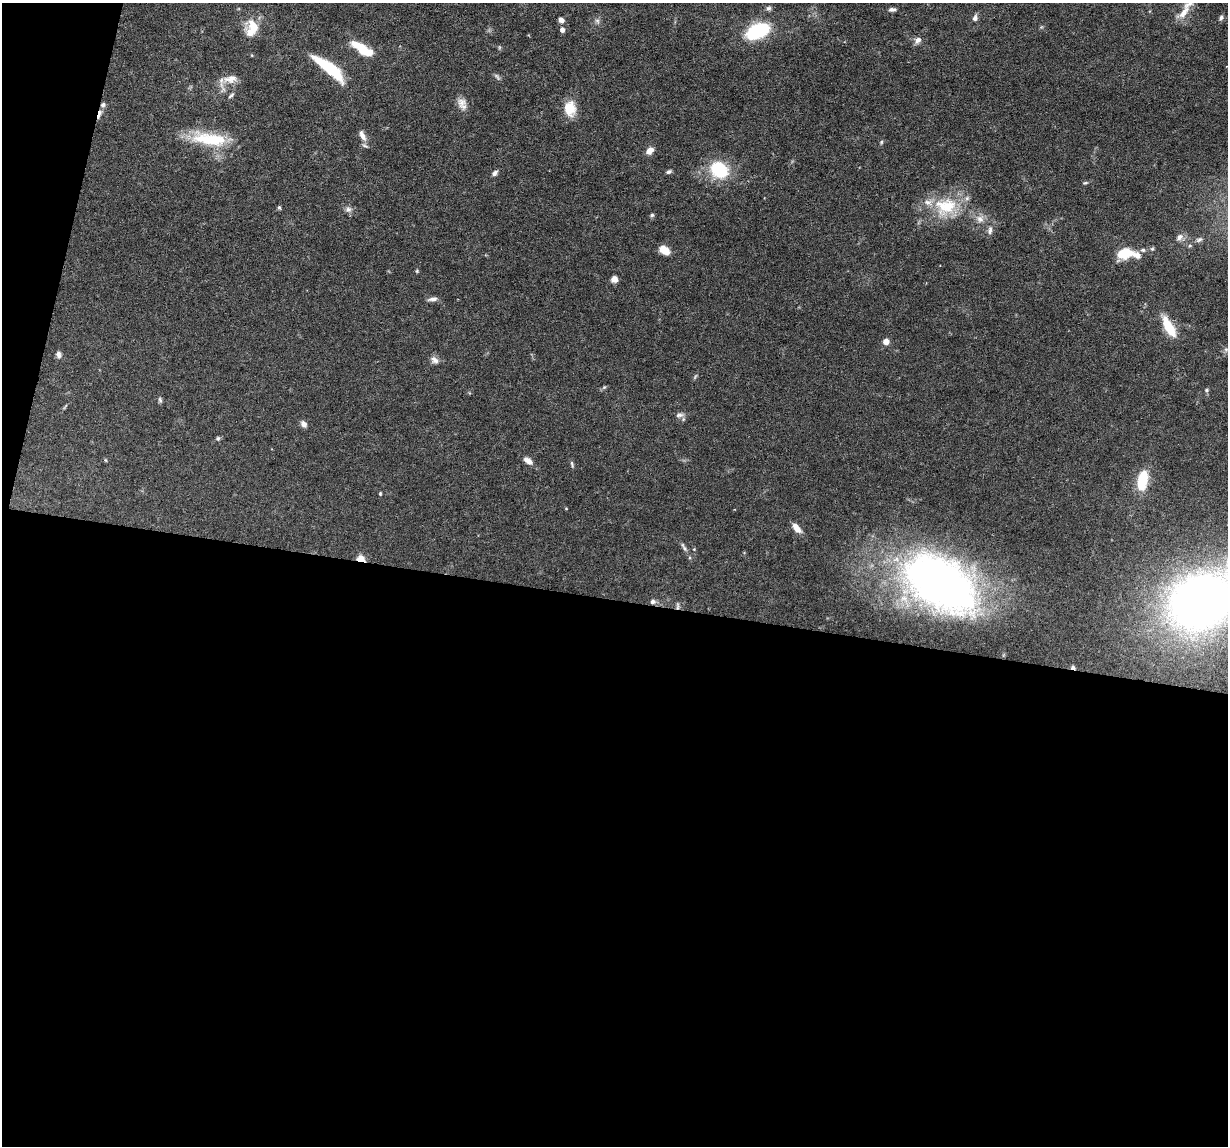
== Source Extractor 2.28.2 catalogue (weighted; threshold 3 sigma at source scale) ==
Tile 13 of 4 x 4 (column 1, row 4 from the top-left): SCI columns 1-1226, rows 118-1261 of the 4906 x 4927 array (HDU 1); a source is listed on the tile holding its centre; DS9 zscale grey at full resolution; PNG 1230 x 1148 px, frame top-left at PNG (2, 3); no overlay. Shown black and unused: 50% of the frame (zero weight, under 3 of 6 exposures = <1% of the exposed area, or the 3 px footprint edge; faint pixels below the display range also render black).
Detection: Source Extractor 2.28.2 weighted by HDU 2 'WHT'; one run over the whole footprint, this tile lists its part. Background 0.0968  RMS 0.0042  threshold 0.0172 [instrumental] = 3 sigma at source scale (4.09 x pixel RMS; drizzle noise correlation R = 1.36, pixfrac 0.8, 0.05/0.05 arcsec/px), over >= 5 px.
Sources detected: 68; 1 too faint to see at this stretch — not listed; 6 inside a brighter listed object's ellipse — not listed separately; the other 61 listed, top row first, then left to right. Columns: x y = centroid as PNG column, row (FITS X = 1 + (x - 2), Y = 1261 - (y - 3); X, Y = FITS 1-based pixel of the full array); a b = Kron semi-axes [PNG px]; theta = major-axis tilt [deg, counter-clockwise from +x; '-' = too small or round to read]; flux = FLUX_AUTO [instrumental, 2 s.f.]
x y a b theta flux
769 8 7 6 - 0.97
892 9 9 5 3 1.2
1184 13 21 8 55 4.3
1221 17 7 5 71 0.93
975 18 8 6 75 1.3
561 20 7 5 -35 1.5
252 28 21 13 75 8.6
562 30 6 5 - 1.5
758 31 17 9 23 40
918 40 9 7 48 1.7
361 49 16 9 -58 6.8
329 68 36 9 -39 20
497 76 10 4 -60 0.76
230 79 21 11 8 4.3
231 95 10 4 35 0.79
462 104 16 10 -66 3
570 108 19 14 -86 6.9
99 114 14 4 71 1.8
362 136 15 7 -64 2.7
209 139 49 16 -8 18
881 142 6 4 89 0.49
650 151 9 7 42 2.6
719 170 21 17 -39 17
669 172 6 5 - 0.8
494 173 7 5 42 1.3
1085 183 6 4 2 0.45
946 206 33 24 9 18
279 207 6 4 -53 0.48
348 209 8 7 - 1.4
652 215 5 5 - 0.59
980 219 11 8 -41 2.4
990 230 11 5 84 1.4
1179 237 10 7 55 1.7
1199 240 9 5 29 1
665 250 9 6 -43 6.4
1125 253 11 7 10 16
1137 255 11 8 -40 2.4
417 271 6 3 -72 0.41
614 279 6 6 - 2.6
433 299 13 5 10 1.5
1169 327 24 9 -61 10
886 341 6 6 - 2.8
58 354 9 6 -78 1.2
435 360 11 8 -41 1.9
1207 390 5 5 - 0.54
160 400 7 5 -78 0.75
679 415 12 6 9 1.5
304 424 7 6 - 1.7
218 438 6 5 - 0.66
528 461 11 6 -34 2.6
572 464 10 3 -76 0.69
1142 480 21 10 78 14
380 494 4 4 - 0.41
796 528 13 6 -50 3.2
684 547 16 4 -61 1.3
361 558 9 6 -16 3.6
940 583 87 50 -33 200
1201 601 67 49 33 290
653 602 8 7 - 1.2
678 606 11 4 90 0.8
1073 667 6 4 0 0.77
Overlapping masked pixels (flux is a lower limit): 4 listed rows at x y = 99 114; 361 558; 678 606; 1073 667
Isophote crosses this tile's border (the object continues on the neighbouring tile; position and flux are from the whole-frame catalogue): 1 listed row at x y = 1201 601